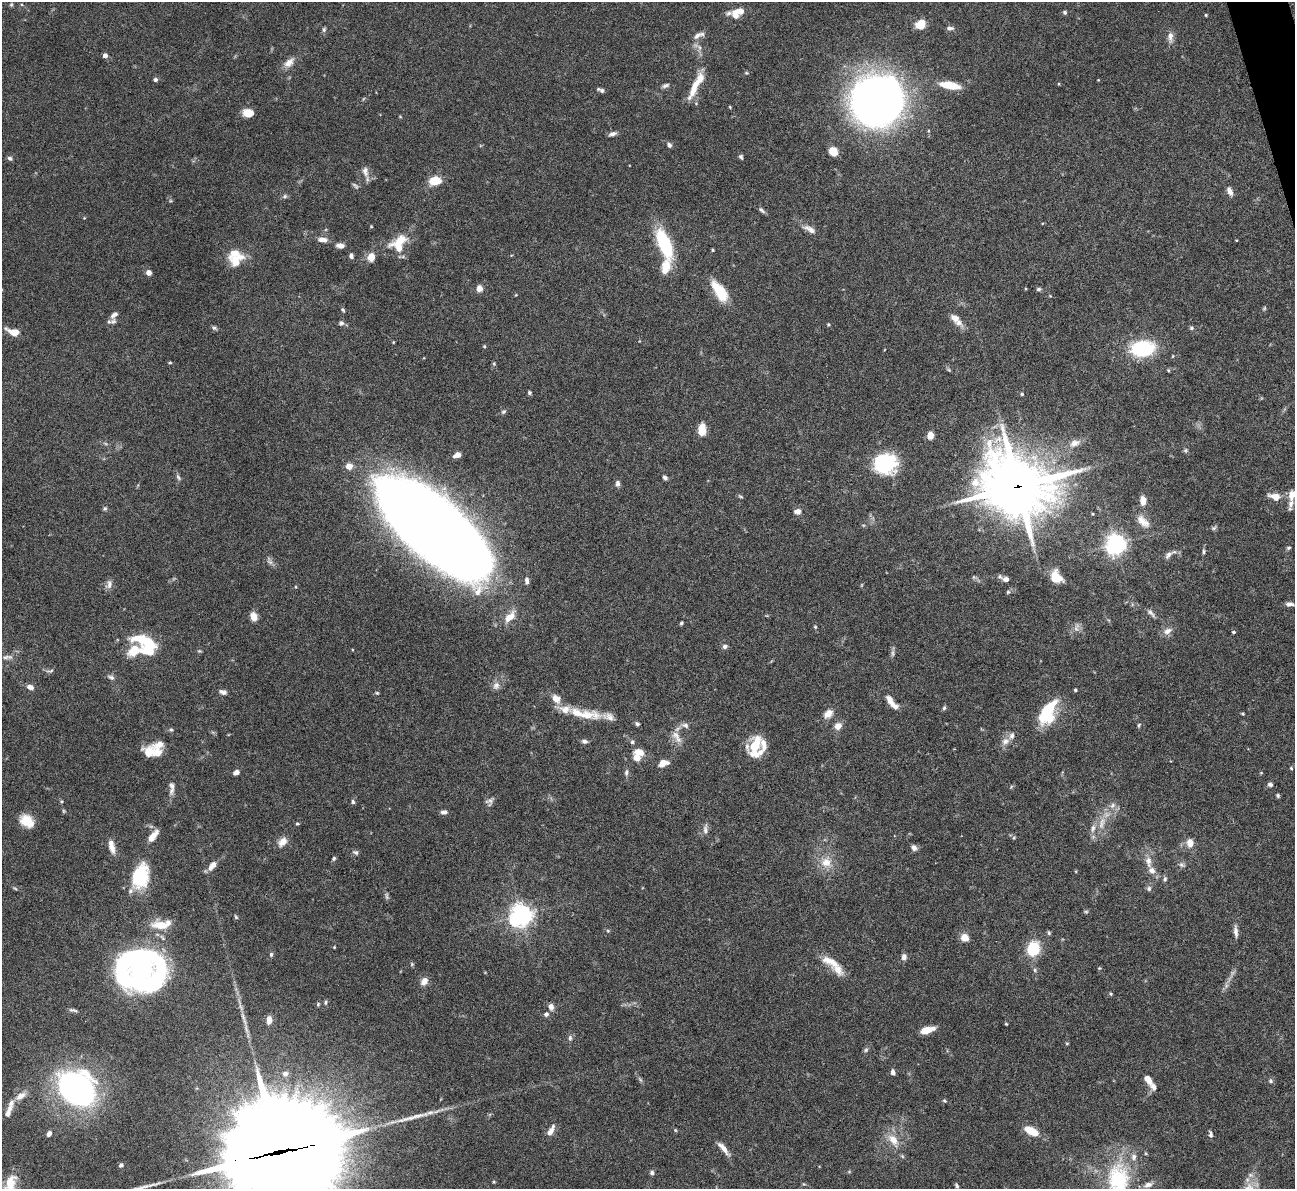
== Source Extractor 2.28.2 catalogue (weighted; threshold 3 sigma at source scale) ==
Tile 10 of 4 x 4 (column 2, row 3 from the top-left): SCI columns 1295-2587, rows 1450-2636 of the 5172 x 5153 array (HDU 1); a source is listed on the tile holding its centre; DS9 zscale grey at full resolution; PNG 1297 x 1191 px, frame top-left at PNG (2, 2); no overlay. Shown black and unused: <1% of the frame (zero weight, under 4 of 8 exposures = <1% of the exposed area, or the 3 px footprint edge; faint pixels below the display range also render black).
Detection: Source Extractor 2.28.2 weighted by HDU 2 'WHT'; one run over the whole footprint, this tile lists its part. Background 0.0647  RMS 0.0025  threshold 0.0101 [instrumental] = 3 sigma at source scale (4.09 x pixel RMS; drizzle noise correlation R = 1.36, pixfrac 0.8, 0.05/0.05 arcsec/px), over >= 5 px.
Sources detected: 267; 6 too faint to see at this stretch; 6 inside a brighter object's white glare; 2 long thin detections or spike segments (spike, bleed or trail) — not listed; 28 inside a brighter listed object's ellipse — not listed separately; the other 225 listed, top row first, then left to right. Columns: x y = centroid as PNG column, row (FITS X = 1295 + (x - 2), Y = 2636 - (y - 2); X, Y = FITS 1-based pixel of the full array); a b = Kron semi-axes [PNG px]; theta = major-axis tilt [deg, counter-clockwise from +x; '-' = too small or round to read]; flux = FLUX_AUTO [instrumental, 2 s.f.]
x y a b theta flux
739 11 17 9 12 2.6
1065 12 5 5 - 0.38
1206 15 3 3 - 0.22
921 24 9 7 41 5.1
950 28 10 5 2 0.7
324 30 6 5 - 0.46
698 35 17 6 24 1.2
1170 36 15 7 88 1.4
105 55 4 4 - 1.3
289 62 16 9 43 1.9
746 73 6 4 -19 0.3
155 79 5 5 - 0.52
1098 80 3 2 - 0.16
1059 84 4 3 - 0.19
950 85 22 8 -10 5.4
665 86 10 5 20 0.65
602 90 7 6 - 0.57
693 90 28 9 64 4
876 98 34 30 -43 220
730 107 4 3 - 0.21
248 113 10 7 -2 3.2
612 134 9 5 14 0.91
669 145 7 5 -53 0.62
833 151 7 6 - 4.5
741 157 6 4 -70 0.45
10 158 6 5 - 0.59
365 171 16 8 -80 1.5
435 181 13 9 9 4.1
1230 191 11 6 -64 1.2
285 196 7 5 16 0.5
762 210 11 5 -41 0.59
84 218 4 4 - 0.18
371 226 3 3 - 0.21
809 229 19 7 -27 1.7
322 239 11 6 -6 1.7
400 240 25 13 30 4.6
1236 240 3 2 - 0.16
664 244 28 10 -67 18
340 245 9 6 -3 1.3
713 250 4 3 - 0.26
351 256 7 5 85 0.62
371 257 10 8 74 2.2
236 261 19 14 36 5
666 267 23 12 78 4
149 273 6 6 - 1
479 288 5 5 - 2
1038 289 6 5 - 0.43
720 291 24 10 -56 7.4
1264 308 6 5 - 0.31
343 310 6 4 -46 0.33
114 315 10 6 40 0.91
955 318 12 8 -33 1.7
341 323 7 6 - 0.68
828 324 4 4 - 0.28
214 328 7 5 -17 0.48
1191 328 5 5 - 0.41
14 332 10 6 -20 4
484 346 4 3 - 0.23
1142 349 19 12 6 19
170 363 5 3 - 0.26
494 364 6 5 - 0.3
949 370 6 4 -44 0.3
1168 370 5 3 - 0.25
529 392 5 5 - 0.37
1022 394 4 3 - 0.3
504 411 7 6 - 0.45
702 430 10 6 87 5.3
930 435 7 5 82 2.2
1075 443 15 8 20 1.7
1185 450 6 5 - 0.37
457 455 8 5 15 1.4
885 463 22 18 5 19
349 466 8 8 - 1.6
178 477 9 5 -64 0.57
665 477 6 5 - 0.59
618 483 8 6 89 0.75
1018 486 26 23 -21 1100
1292 495 10 7 67 2.2
740 496 8 3 -29 0.3
1275 496 15 8 -13 2.5
1143 500 10 7 -86 1.9
105 509 5 5 - 0.39
797 511 8 6 0 1.1
1143 521 22 11 -43 2.7
433 528 97 37 -40 830
1214 528 7 5 22 0.44
1116 544 7 7 - 140
1288 548 6 4 29 0.37
1203 551 9 3 -86 0.42
1168 555 13 6 41 1
270 561 13 6 -64 0.81
1000 576 8 5 -41 0.49
974 577 6 5 - 0.37
1056 577 14 11 -51 3.9
1006 579 7 5 -7 1
527 581 9 5 -88 0.78
109 584 12 8 72 1.2
296 587 5 3 - 0.21
1008 592 5 5 - 0.36
1290 604 11 5 -3 0.99
1151 613 15 5 -46 0.8
254 616 9 7 -68 1.9
510 617 16 8 45 2.8
681 623 4 3 - 0.41
815 627 5 4 - 0.26
1168 631 13 8 28 1.4
1233 632 4 3 - 0.34
147 642 26 8 -23 11
725 646 6 5 - 0.67
134 650 23 19 31 5.5
893 653 12 4 90 0.63
7 657 16 6 3 1
50 671 11 4 7 0.55
111 677 10 6 -25 0.72
496 686 11 9 69 1.3
30 687 8 5 -16 1.2
1075 690 3 3 - 0.31
223 692 9 6 -17 0.78
377 693 5 5 - 0.29
556 699 12 10 -50 2.2
890 700 11 6 -63 1.8
944 708 6 5 - 0.36
1047 712 23 12 63 15
828 714 13 9 41 2
1243 714 5 3 - 0.24
586 715 29 14 2 4.7
637 724 6 5 - 0.44
685 725 11 7 -16 0.99
1139 725 5 4 - 0.32
838 726 10 9 - 1.5
171 730 6 5 - 0.36
677 737 21 9 -57 2.2
584 741 7 5 -8 0.7
1005 741 11 8 41 1.4
632 742 6 5 - 0.49
755 746 25 13 75 7.1
148 752 18 14 51 3.2
639 752 11 7 -16 2.6
663 763 10 6 20 2.3
1291 768 5 4 - 0.25
236 772 6 4 26 1.1
626 772 9 6 82 0.67
1270 784 6 5 - 0.61
1011 787 6 3 72 0.27
171 791 13 7 75 1.1
1278 796 5 4 - 0.35
61 801 5 4 - 0.28
489 801 13 7 21 0.85
353 802 6 5 - 0.44
1112 805 9 6 43 0.92
64 811 5 5 - 0.27
444 812 8 5 4 0.77
27 821 15 11 -38 4
1102 823 21 8 76 2.9
297 824 5 4 - 0.27
1093 828 12 7 79 1.3
705 829 15 6 87 1
153 836 14 6 53 2.6
1014 837 5 3 - 0.25
282 842 13 8 48 2
1190 843 12 9 -87 2
112 846 17 7 -78 2.2
914 848 7 6 - 0.89
356 852 8 5 -17 0.62
334 858 5 5 - 0.38
826 862 14 12 -20 3.3
1148 862 17 8 -83 2.2
212 865 14 7 51 1.8
1182 865 8 7 - 0.69
140 876 30 18 71 12
1165 879 7 5 78 0.49
15 888 6 3 -37 0.29
1149 889 7 6 - 0.61
1086 912 5 5 - 0.32
521 915 8 7 - 180
236 917 6 4 -59 0.32
160 925 22 10 -7 4.6
608 931 6 4 -19 0.28
1236 931 16 5 -85 1.2
1049 933 6 4 -76 0.34
965 938 7 6 - 2.9
334 947 3 3 - 0.21
1033 949 12 10 73 9.8
271 954 6 4 89 0.45
904 957 8 6 82 0.95
830 961 28 10 -27 3.6
412 964 5 5 - 0.3
138 967 39 35 23 78
1099 968 4 4 - 0.23
424 981 10 8 55 1.6
1111 994 5 4 - 0.28
326 1002 6 5 - 0.43
318 1004 6 5 - 0.34
551 1007 8 6 -83 1.1
73 1010 12 4 -13 0.57
546 1014 6 5 - 0.72
244 1018 28 5 -72 2.2
269 1020 7 5 87 2
1006 1024 4 3 - 0.21
927 1030 11 5 16 4.6
570 1038 8 5 -82 0.58
1067 1043 5 3 - 0.21
866 1050 7 6 - 0.45
893 1072 6 4 -74 0.9
285 1073 9 7 0 0.87
1148 1080 11 6 -53 2.6
1271 1081 7 6 - 0.48
77 1088 28 22 -40 98
21 1096 17 8 32 1.9
944 1100 5 4 - 0.28
8 1112 18 7 69 1.8
551 1130 15 6 62 1.6
1031 1131 17 8 -28 4.2
49 1134 6 5 - 0.95
1211 1134 9 5 -81 0.62
893 1140 21 11 -53 3.5
723 1148 20 6 -50 1.9
278 1152 54 34 10 5900
121 1165 5 5 - 0.51
849 1172 6 4 19 0.25
652 1173 5 5 - 0.63
1117 1179 55 32 71 22
494 1182 4 4 - 0.23
10 1184 27 13 69 4.8
957 1185 5 4 - 0.4
Overlapping masked pixels (flux is a lower limit): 2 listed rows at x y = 1018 486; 278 1152
Isophote crosses this tile's border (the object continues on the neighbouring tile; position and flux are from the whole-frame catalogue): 4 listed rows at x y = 1292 495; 278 1152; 1117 1179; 10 1184